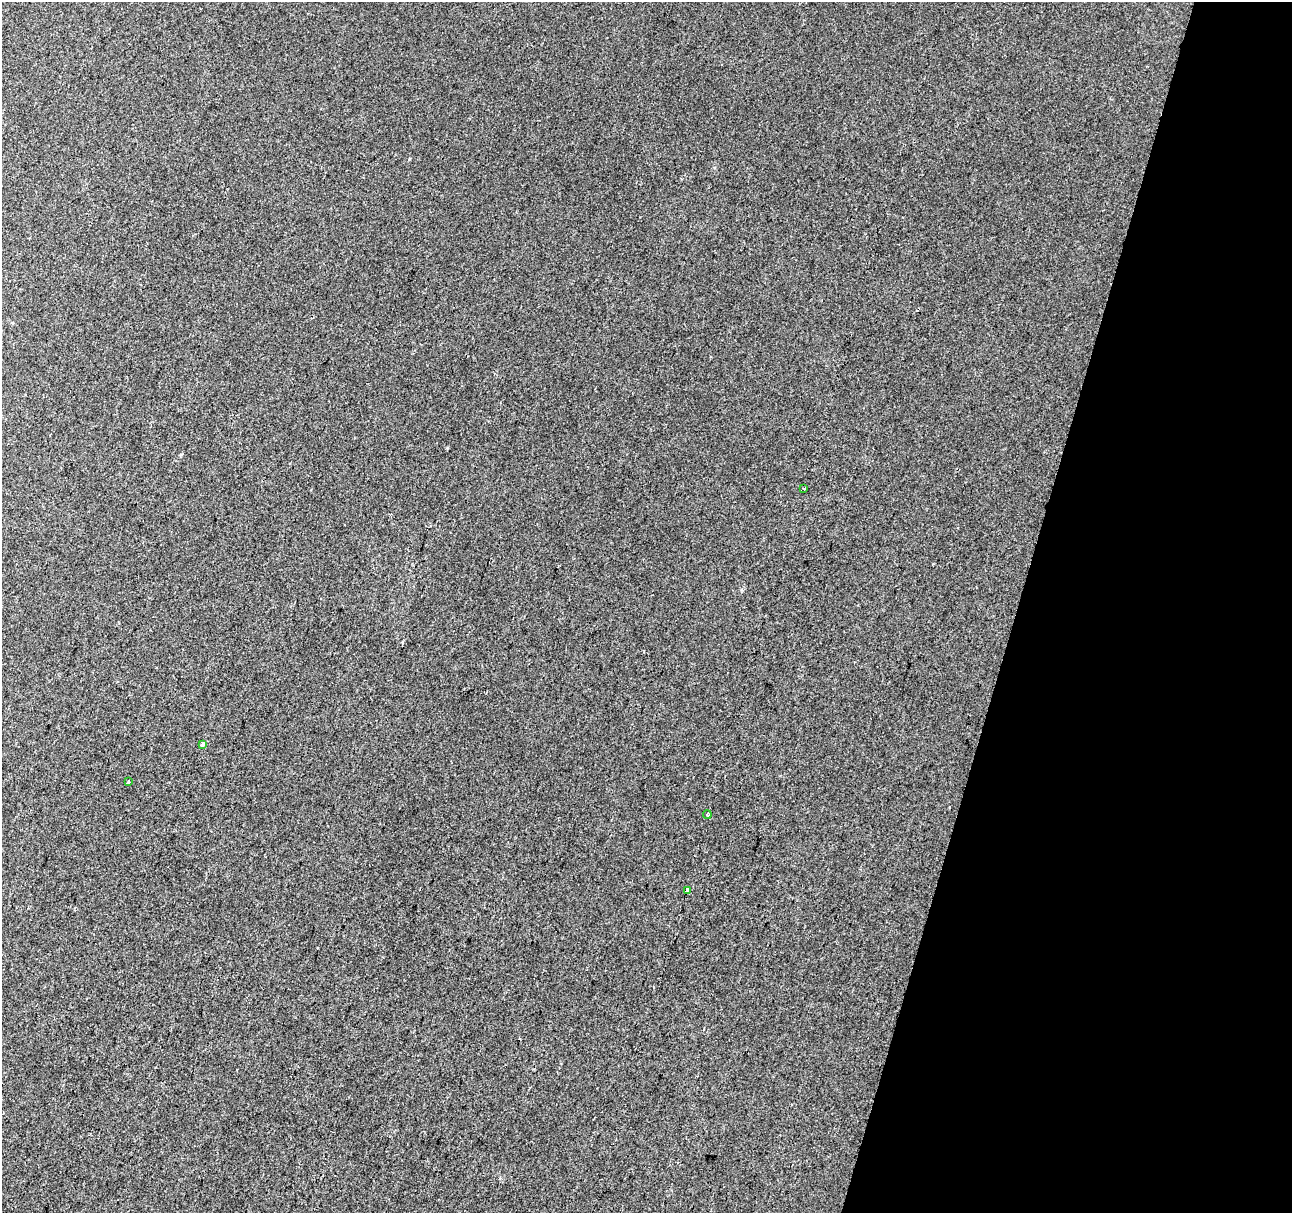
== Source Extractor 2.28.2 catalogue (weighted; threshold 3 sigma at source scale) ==
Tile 8 of 4 x 4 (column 4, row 2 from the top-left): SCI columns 3875-5164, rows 2704-3914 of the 5164 x 5344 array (HDU 1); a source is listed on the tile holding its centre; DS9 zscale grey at full resolution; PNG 1294 x 1215 px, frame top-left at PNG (2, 2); each listed source drawn as its Kron ellipse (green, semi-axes under 4 px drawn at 4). Shown black and unused: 21% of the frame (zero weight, under 2 of 3 exposures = <1% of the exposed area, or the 3 px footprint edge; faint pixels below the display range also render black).
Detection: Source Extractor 2.28.2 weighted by HDU 2 'WHT'; one run over the whole footprint, this tile lists its part. Background 0.0107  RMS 0.0066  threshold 0.0296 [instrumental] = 3 sigma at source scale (4.5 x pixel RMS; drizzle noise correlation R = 1.50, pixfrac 1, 0.0396/0.0396 arcsec/px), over >= 5 px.
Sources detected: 5; all 5 listed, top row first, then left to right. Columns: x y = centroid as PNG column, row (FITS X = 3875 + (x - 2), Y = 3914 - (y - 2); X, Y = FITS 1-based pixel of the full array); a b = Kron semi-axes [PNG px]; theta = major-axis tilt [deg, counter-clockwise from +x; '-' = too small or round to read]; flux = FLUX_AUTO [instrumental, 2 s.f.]
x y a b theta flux
804 488 3 3 - 1.8
202 744 4 3 - 4.8
128 781 3 2 - 0.66
707 815 4 4 - 1.1
687 890 4 3 - 54